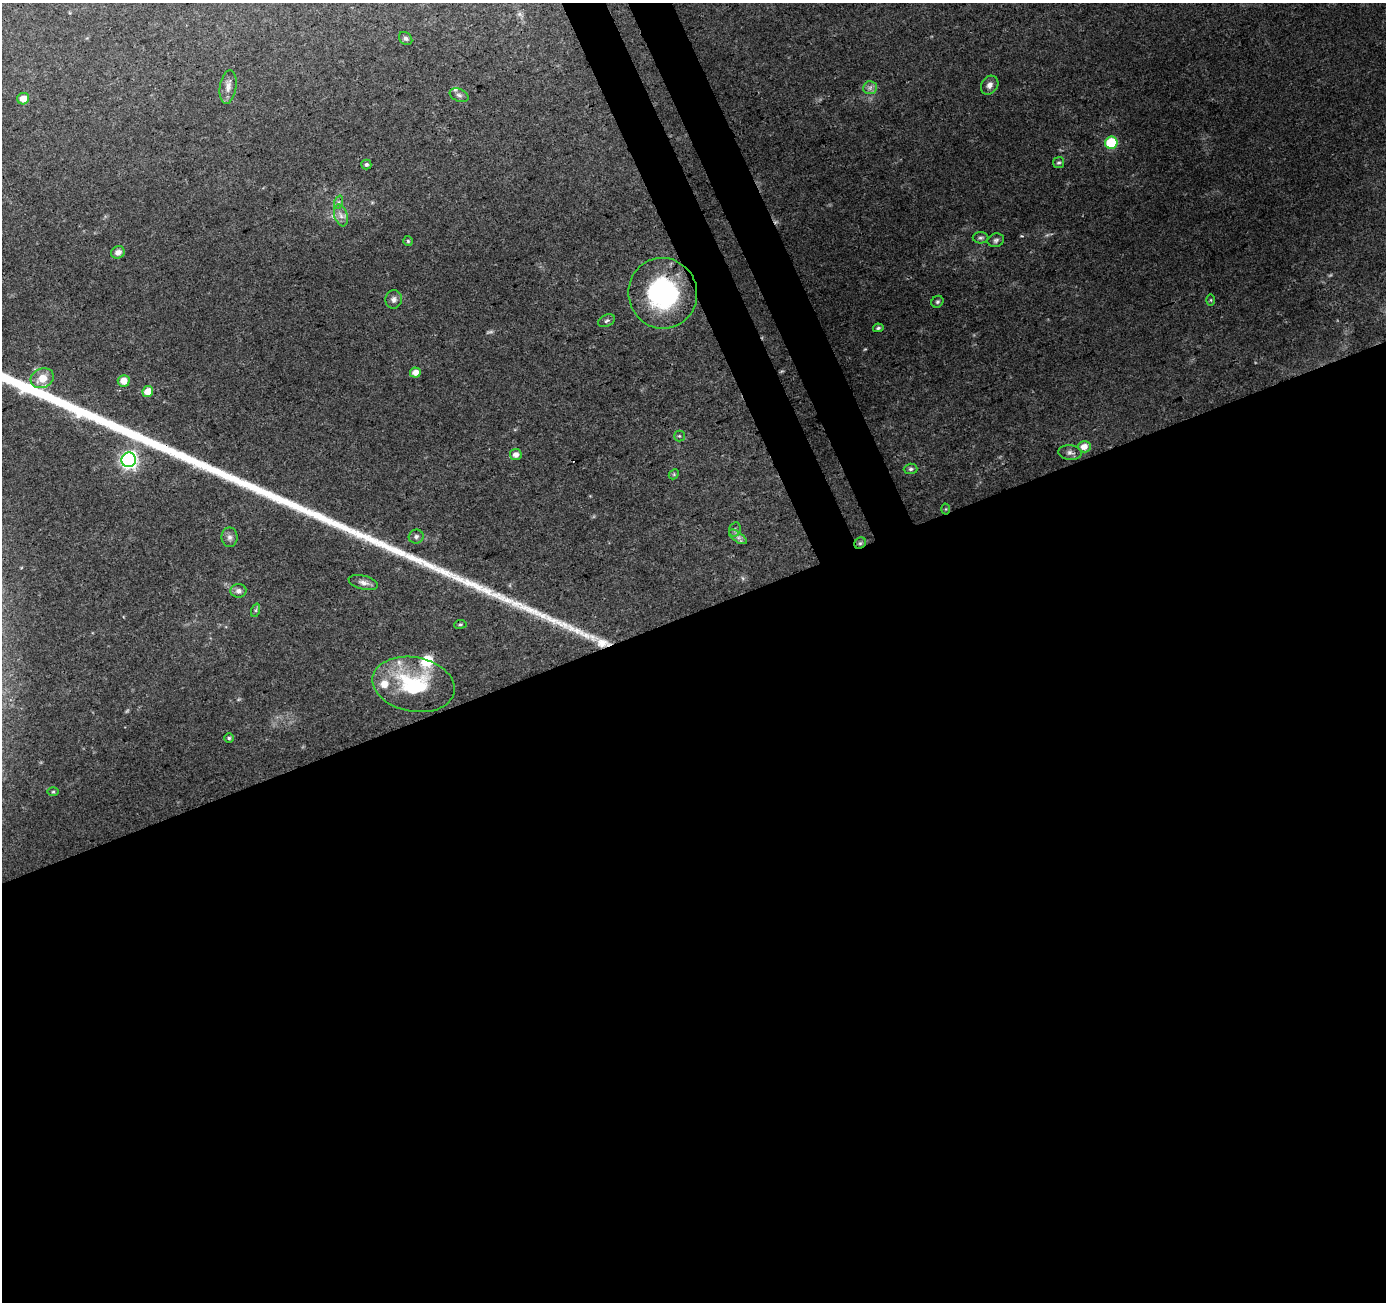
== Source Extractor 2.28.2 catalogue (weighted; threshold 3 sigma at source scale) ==
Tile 15 of 4 x 4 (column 3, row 4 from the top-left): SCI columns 2822-4205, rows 106-1405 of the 5645 x 5464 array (HDU 1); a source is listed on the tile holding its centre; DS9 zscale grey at full resolution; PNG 1388 x 1304 px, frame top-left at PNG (2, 3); each listed source drawn as its Kron ellipse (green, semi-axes under 4 px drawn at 4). Shown black and unused: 56% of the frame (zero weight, under 3 of 4 exposures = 5% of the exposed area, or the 3 px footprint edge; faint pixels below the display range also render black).
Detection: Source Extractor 2.28.2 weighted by HDU 2 'WHT'; one run over the whole footprint, this tile lists its part. Background 0.0724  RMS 0.005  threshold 0.0224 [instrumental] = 3 sigma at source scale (4.5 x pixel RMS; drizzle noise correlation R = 1.50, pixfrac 1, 0.0396/0.0396 arcsec/px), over >= 5 px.
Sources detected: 51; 1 too faint to see at this stretch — neither listed nor drawn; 5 inside a brighter listed object's ellipse — not listed separately; the other 45 listed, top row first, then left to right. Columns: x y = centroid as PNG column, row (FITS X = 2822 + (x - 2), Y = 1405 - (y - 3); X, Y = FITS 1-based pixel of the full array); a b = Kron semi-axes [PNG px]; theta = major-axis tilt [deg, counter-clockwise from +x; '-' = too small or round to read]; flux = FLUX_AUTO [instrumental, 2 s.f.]
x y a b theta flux
406 38 7 6 - 1.1
990 85 10 8 55 2.8
228 87 17 8 81 3.4
870 88 7 6 - 1.7
459 95 10 6 -23 1.4
23 99 6 5 - 4.8
1111 143 6 6 - 30
1059 163 5 5 - 0.94
366 164 5 5 - 1.1
339 202 7 4 72 1.1
341 215 11 6 -72 2.4
980 238 8 5 0 1.3
996 240 8 6 20 1.4
408 241 5 5 - 0.65
118 252 7 6 - 2.7
663 293 35 34 - 59
394 299 9 8 - 2.2
1211 300 6 4 -90 0.56
937 302 6 5 - 0.92
607 321 9 5 26 1.1
878 328 5 4 - 0.99
415 373 5 5 - 3.6
42 378 12 9 26 7.4
124 381 6 6 - 5
148 391 5 5 - 5.6
679 436 5 5 - 0.69
1084 447 6 5 - 4.3
1070 452 12 7 -5 2.1
516 455 6 5 - 3.1
129 460 7 7 - 180
911 469 7 5 2 0.99
674 474 6 4 47 0.63
946 509 5 3 - 0.49
735 530 7 5 70 1.2
230 537 9 8 - 2.1
416 537 7 7 - 1.4
738 537 10 5 -36 2
860 543 6 5 - 0.94
363 582 15 7 -14 2.8
238 591 8 7 - 2.1
256 610 7 4 72 0.91
460 624 6 3 8 0.59
414 684 41 27 -10 40
229 738 5 5 - 0.72
53 792 6 3 1 0.56
Overlapping masked pixels (flux is a lower limit): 1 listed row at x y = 860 543
Unlisted compact peaks at least as high as the median listed source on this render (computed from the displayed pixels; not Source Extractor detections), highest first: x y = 577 631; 507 600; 443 572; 487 591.